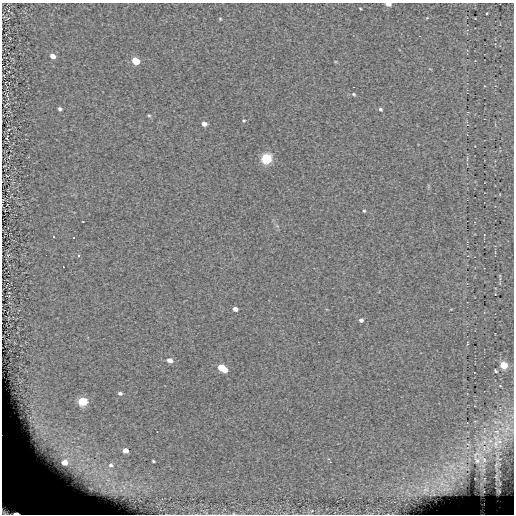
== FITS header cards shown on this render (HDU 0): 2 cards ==
NAXIS1  =                  512 / length of data axis 1
NAXIS2  =                  512 / length of data axis 2

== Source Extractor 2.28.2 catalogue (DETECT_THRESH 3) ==
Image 512 x 512 px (HDU 0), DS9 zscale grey, 1 PNG px = 1 image px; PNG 516 x 516 px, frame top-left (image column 1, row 512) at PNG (2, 3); no overlay
Background -0.14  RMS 8.2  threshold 24.5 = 3 sigma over >= 5 px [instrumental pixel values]
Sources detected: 52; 1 with non-positive FLUX_AUTO (blend fragments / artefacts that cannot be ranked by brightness) is not listed; the other 51 listed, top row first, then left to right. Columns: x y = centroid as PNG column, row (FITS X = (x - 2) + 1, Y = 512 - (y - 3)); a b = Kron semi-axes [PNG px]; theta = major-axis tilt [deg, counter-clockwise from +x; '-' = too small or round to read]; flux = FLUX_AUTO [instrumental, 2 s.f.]
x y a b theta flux
388 4 5 3 - 5300
360 8 3 2 - 420
487 13 3 2 - 420
220 19 4 4 - 530
53 56 6 5 - 3600
135 61 5 5 - 16000
354 94 5 4 - 670
60 109 4 3 - 1200
380 109 5 4 - 910
149 115 6 4 -1 700
243 121 5 4 - 670
204 124 6 5 - 2700
9 129 2 2 - 350
7 138 6 3 81 550
266 158 6 6 - 34000
364 211 3 3 - 700
83 221 2 2 - 300
53 237 3 3 - 13000
74 237 3 3 - 13000
46 255 2 2 - 13000
79 256 3 3 - 13000
63 267 3 3 - 13000
235 309 5 4 - 2600
361 320 5 4 - 1700
467 344 5 3 - 460
169 360 6 5 - 3600
503 365 5 4 - 26000
222 368 8 5 -31 20000
496 371 4 2 - 650
120 393 6 5 - 1300
82 401 5 5 - 36000
508 429 21 18 17 14000
497 432 18 10 -65 9900
482 443 25 8 34 11000
496 444 23 15 -45 18000
125 451 4 4 - 4200
476 454 25 16 32 20000
328 459 3 3 - 420
484 459 21 11 -45 9900
477 460 18 12 -43 9500
153 461 3 2 - 570
330 462 2 2 - 280
111 465 3 3 - 740
497 465 21 10 78 6500
482 470 12 8 -17 2700
497 476 17 7 76 2700
452 477 10 5 -36 2700
442 484 15 8 -30 6100
426 489 9 8 - 3700
498 490 4 3 - 630
12 506 29 22 -33 130000
At the frame edge (FLAGS 8, measured only in part): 2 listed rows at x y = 388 4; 12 506
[1 non-positive-flux detection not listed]